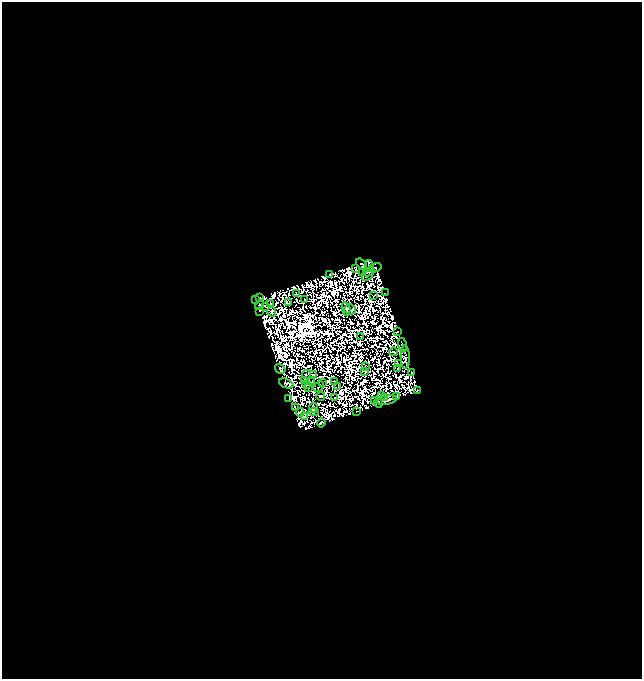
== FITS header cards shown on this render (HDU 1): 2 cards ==
NAXIS1  =                  640
NAXIS2  =                  677

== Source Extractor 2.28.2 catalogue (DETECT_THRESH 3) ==
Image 640 x 677 px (HDU 1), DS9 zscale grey, 1 PNG px = 1 image px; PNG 644 x 681 px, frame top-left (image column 1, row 677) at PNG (2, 2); each listed source drawn as its Kron ellipse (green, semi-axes under 4 px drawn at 4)
Background 0.334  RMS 1.3e-04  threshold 3.80e-04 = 3 sigma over >= 5 px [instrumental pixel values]
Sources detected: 167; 106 with non-positive FLUX_AUTO (blend fragments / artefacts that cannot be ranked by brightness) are neither listed nor drawn; the other 61 listed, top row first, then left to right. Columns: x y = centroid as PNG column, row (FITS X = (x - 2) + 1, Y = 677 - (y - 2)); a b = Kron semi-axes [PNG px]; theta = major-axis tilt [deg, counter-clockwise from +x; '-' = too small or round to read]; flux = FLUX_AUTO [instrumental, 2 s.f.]
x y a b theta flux
361 264 7 3 -46 12
369 266 6 2 -76 2.4
355 268 3 2 - 14
375 268 7 2 17 16
369 272 6 2 29 18
363 273 4 2 - 5.9
329 275 4 2 - 30
368 276 6 3 40 4
385 293 2 2 - 6.9
296 294 2 2 - 14
373 295 3 2 - 4.8
259 298 3 2 - 26
305 299 2 2 - 13
255 300 3 2 - 4.9
271 303 3 2 - 16
288 303 3 2 - 11
260 305 5 2 - 10
266 306 4 2 - 5.9
346 309 7 4 -78 0.16
350 309 6 5 - 25
259 311 3 2 - 6.1
272 312 5 3 - 23
398 332 3 2 - 9.8
361 337 2 2 - 7
402 345 7 2 -75 8.8
394 352 4 2 - 11
405 357 12 4 -89 36
398 364 4 2 - 3.4
366 367 3 2 - 22
280 369 6 3 -34 48
398 369 3 2 - 16
365 372 3 2 - 15
412 372 2 2 - 37
306 374 4 2 - 6.5
313 375 3 2 - 12
304 380 4 2 - 14
334 381 3 2 - 7.7
311 382 3 2 - 9.7
323 382 2 2 - 10
286 383 7 4 -22 61
306 384 4 3 - 1
338 386 2 2 - 5.9
319 387 6 2 47 5.9
308 388 3 2 - 7.6
417 390 3 2 - 21
381 395 4 3 - 4.9
321 396 4 2 - 18
396 397 4 3 - 8.1
289 398 3 2 - 14
335 398 2 2 - 11
385 398 3 2 - 19
375 400 3 2 - 18
387 400 10 4 12 95
378 403 4 2 - 29
295 408 4 2 - 15
313 408 5 3 - 7.2
300 412 4 3 - 13
314 412 5 3 - 29
356 412 2 2 - 5.8
305 417 4 3 - 1.8
321 423 4 3 - 10
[106 non-positive-flux detections neither listed nor drawn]